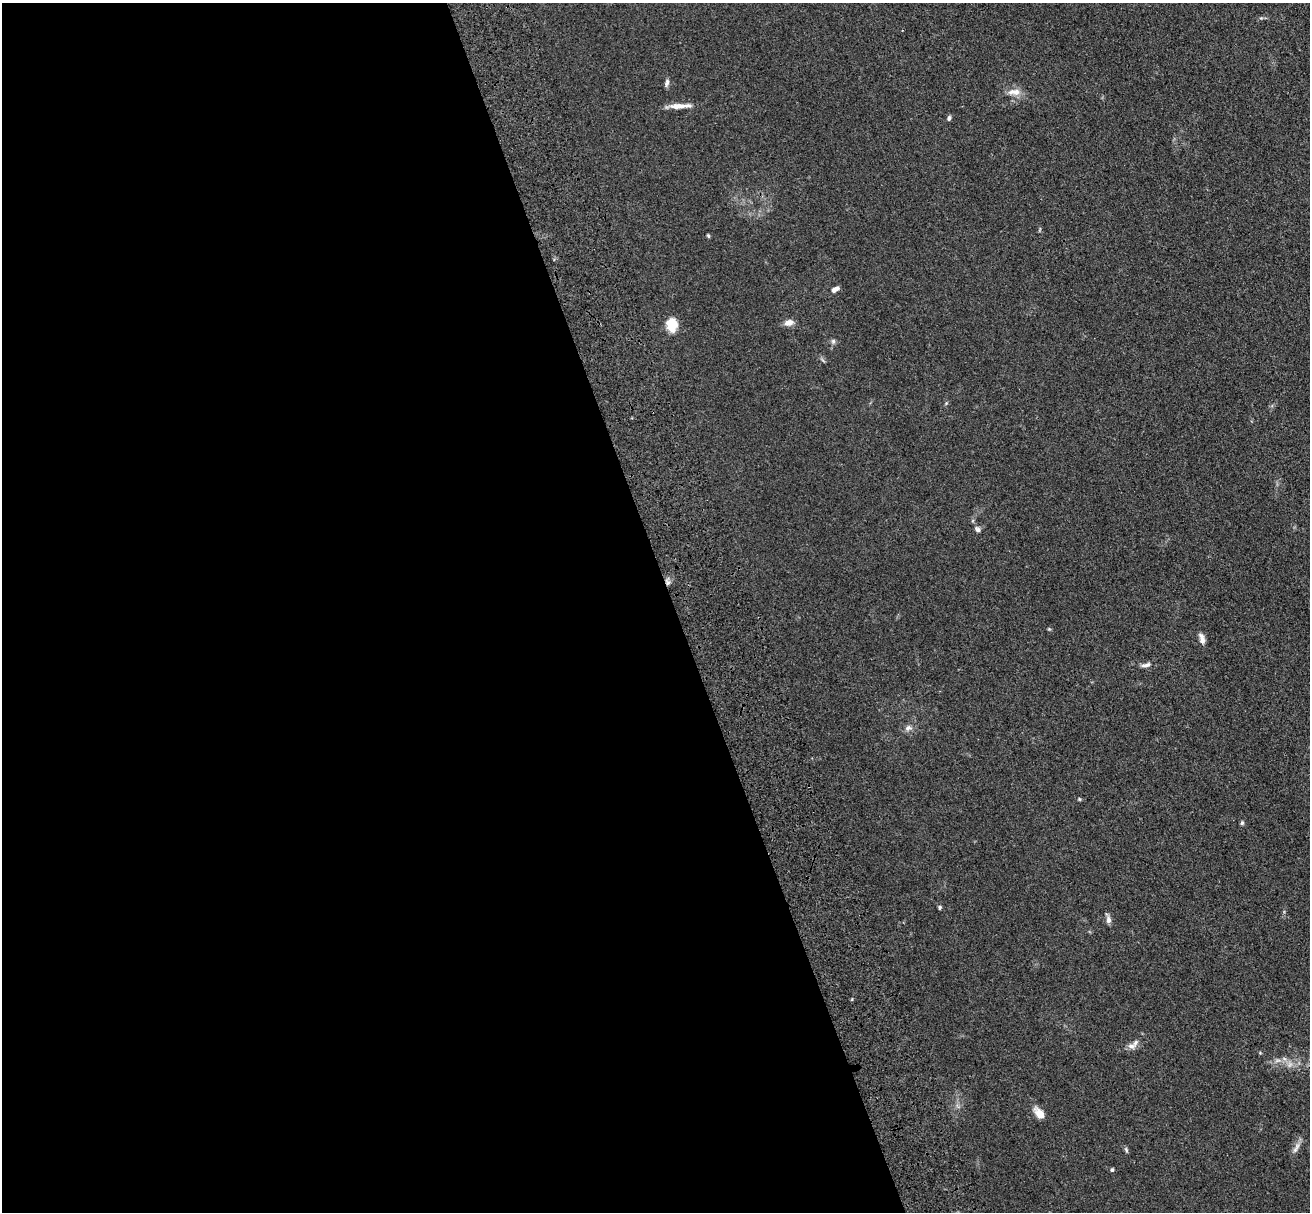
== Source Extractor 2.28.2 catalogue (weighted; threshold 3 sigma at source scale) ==
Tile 9 of 4 x 4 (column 1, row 3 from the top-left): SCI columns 179-1486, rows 1647-2856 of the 5581 x 5561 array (HDU 1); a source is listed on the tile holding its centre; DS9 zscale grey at full resolution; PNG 1312 x 1214 px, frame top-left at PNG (2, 3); no overlay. Shown black and unused: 52% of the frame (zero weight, under 3 of 4 exposures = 11% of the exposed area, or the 3 px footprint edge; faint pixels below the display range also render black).
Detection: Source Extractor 2.28.2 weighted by HDU 2 'WHT'; one run over the whole footprint, this tile lists its part. Background 0.0493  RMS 0.0055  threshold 0.025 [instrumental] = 3 sigma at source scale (4.5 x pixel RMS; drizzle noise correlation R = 1.50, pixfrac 1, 0.05/0.05 arcsec/px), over >= 5 px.
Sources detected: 27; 1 inside a brighter listed object's ellipse — not listed separately; the other 26 listed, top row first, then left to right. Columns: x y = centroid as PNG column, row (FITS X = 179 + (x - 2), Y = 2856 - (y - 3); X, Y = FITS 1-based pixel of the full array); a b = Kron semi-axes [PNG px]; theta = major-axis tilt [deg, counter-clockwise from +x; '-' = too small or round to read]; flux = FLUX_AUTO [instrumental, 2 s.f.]
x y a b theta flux
667 83 11 5 76 1.5
1014 92 19 8 1 4.9
677 106 23 7 1 5.5
949 118 6 5 - 1.1
708 236 5 4 - 0.68
835 289 9 5 30 2.4
789 323 10 7 16 3.7
672 325 13 10 -81 11
833 341 7 6 - 1.2
977 529 9 6 -54 1.5
668 582 8 6 80 1.8
1049 629 5 4 - 0.54
1202 639 12 6 -76 3.3
1146 665 13 5 14 2
908 728 10 8 8 2.4
1079 799 5 3 - 0.49
1242 823 6 5 - 0.81
940 907 5 4 - 0.78
1108 919 11 7 -88 2.1
1132 1046 11 8 -3 2.7
1278 1060 10 5 1 2.1
1290 1064 9 7 88 2.3
1040 1114 13 7 -50 6.5
1296 1148 18 6 61 2.7
1126 1150 7 5 -70 0.87
1112 1170 4 4 - 0.94
Overlapping masked pixels (flux is a lower limit): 1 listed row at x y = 668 582